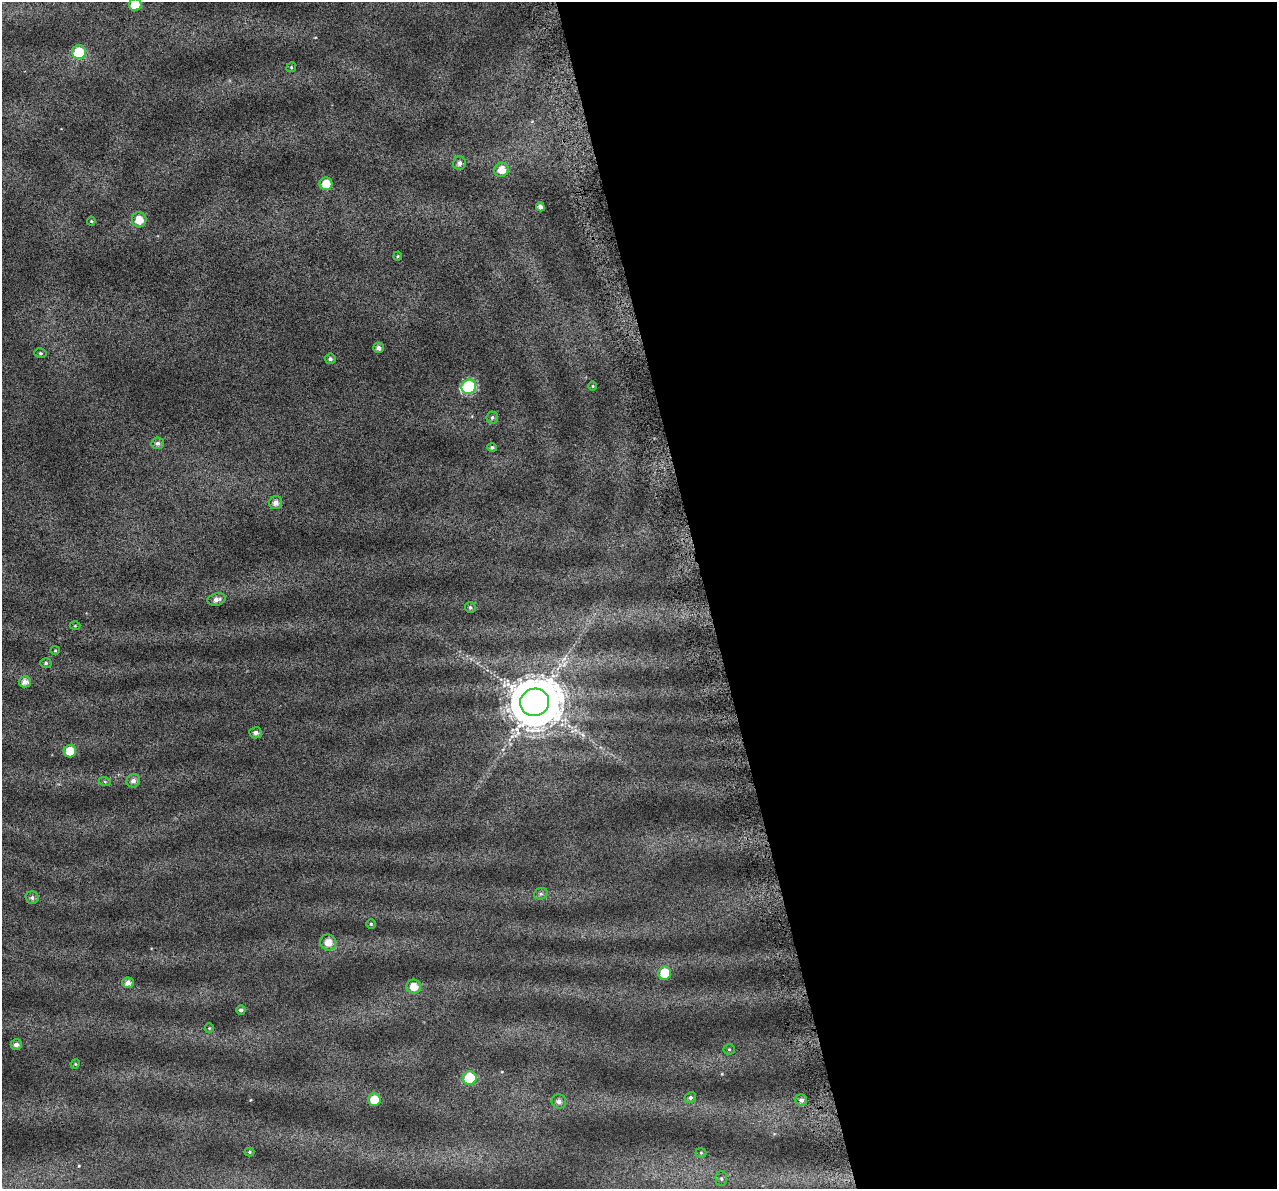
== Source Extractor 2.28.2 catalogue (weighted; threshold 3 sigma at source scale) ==
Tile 8 of 4 x 4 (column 4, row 2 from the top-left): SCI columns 3862-5136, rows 2484-3670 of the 5172 x 4917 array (HDU 1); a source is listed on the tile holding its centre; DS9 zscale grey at full resolution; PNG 1279 x 1191 px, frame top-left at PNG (2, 2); each listed source drawn as its Kron ellipse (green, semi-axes under 4 px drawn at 4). Shown black and unused: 45% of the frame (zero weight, under 4 of 7 exposures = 2% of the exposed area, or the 3 px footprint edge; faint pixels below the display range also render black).
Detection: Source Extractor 2.28.2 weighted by HDU 2 'WHT'; one run over the whole footprint, this tile lists its part. Background 0.0718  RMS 0.046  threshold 0.19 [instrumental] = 3 sigma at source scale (4.09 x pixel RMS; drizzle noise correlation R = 1.36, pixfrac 0.8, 0.0396/0.0396 arcsec/px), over >= 5 px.
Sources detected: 51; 1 long thin detection or spike segment (spike, bleed or trail) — neither listed nor drawn; the other 50 listed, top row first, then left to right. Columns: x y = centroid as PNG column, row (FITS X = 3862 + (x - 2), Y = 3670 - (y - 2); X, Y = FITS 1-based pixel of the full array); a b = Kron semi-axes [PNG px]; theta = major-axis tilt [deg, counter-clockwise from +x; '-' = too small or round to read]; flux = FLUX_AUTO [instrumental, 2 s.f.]
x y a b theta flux
135 5 6 6 - 110
79 52 7 7 - 170
291 67 5 4 - 5.3
459 163 7 6 - 17
501 170 7 7 - 54
326 184 6 6 - 65
540 207 5 4 - 16
139 220 7 7 - 59
91 221 4 4 - 4.6
398 256 4 4 - 4.9
378 348 5 5 - 19
40 353 6 4 -13 6.7
330 359 5 5 - 11
593 386 5 3 - 3.8
469 387 7 7 - 470
492 417 6 6 - 10
158 443 6 6 - 14
492 447 5 4 - 9.9
276 503 7 6 - 21
216 599 9 6 13 22
470 607 5 5 - 8.1
75 626 5 3 - 4.2
55 650 5 4 - 4.4
46 663 6 5 - 7.3
25 682 6 5 - 27
535 702 14 13 - 22000
256 733 6 5 - 15
70 751 6 6 - 73
133 781 7 6 - 18
105 782 6 3 -20 4.8
541 894 7 5 21 11
32 898 6 6 - 12
371 924 5 5 - 6.2
328 942 8 8 - 42
665 973 6 6 - 120
128 983 6 5 - 23
414 987 7 7 - 50
241 1010 5 4 - 12
209 1028 5 4 - 4.7
16 1045 5 5 - 18
729 1049 5 5 - 6.3
75 1064 5 4 - 4.5
470 1078 7 6 - 200
690 1097 6 5 - 10
374 1100 6 6 - 84
801 1100 6 5 - 17
559 1101 7 7 - 19
249 1152 5 4 - 5.8
701 1153 5 5 - 5.4
721 1179 7 6 - 9.7
Isophote crosses this tile's border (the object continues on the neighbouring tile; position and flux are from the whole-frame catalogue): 1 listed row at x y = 135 5